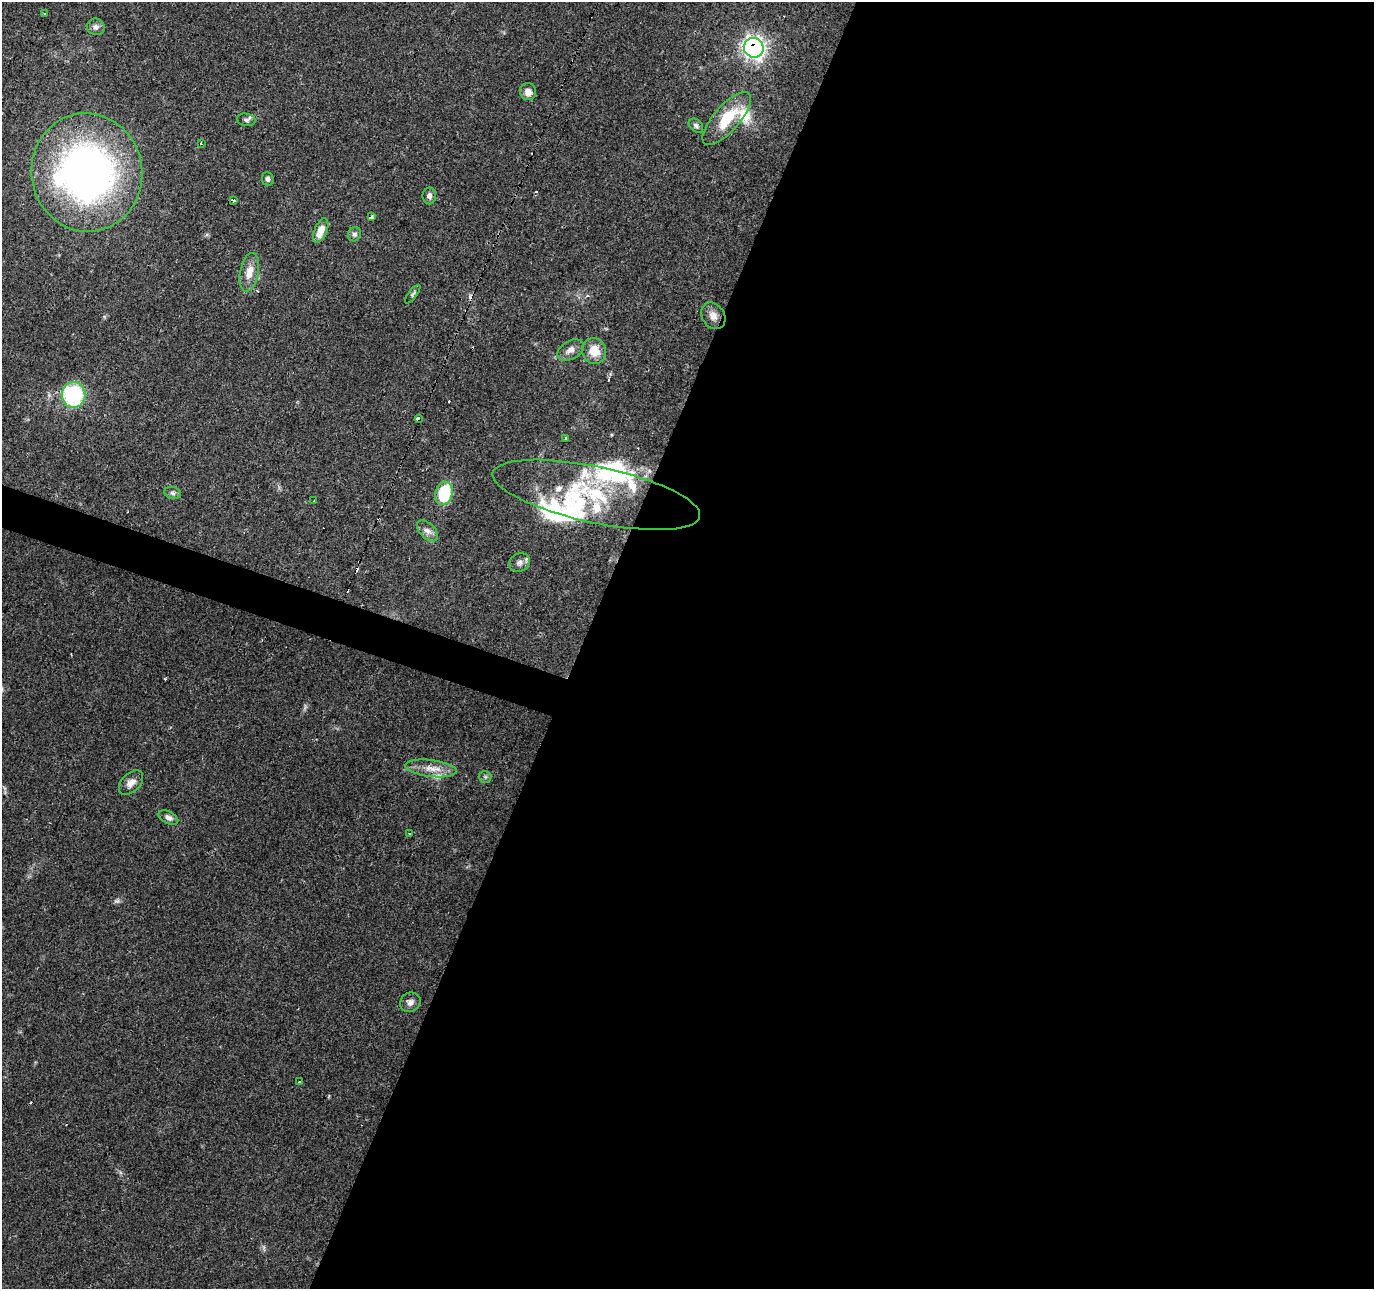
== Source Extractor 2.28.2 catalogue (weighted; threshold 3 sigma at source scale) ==
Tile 12 of 4 x 4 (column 4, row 3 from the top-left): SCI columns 4122-5493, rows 1564-2850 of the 5493 x 5634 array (HDU 1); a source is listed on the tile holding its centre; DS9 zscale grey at full resolution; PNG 1376 x 1291 px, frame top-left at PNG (2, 2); each listed source drawn as its Kron ellipse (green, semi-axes under 4 px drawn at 4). Shown black and unused: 59% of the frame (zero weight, under 2 of 3 exposures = <1% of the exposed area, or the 3 px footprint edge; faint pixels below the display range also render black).
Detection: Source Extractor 2.28.2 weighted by HDU 2 'WHT'; one run over the whole footprint, this tile lists its part. Background 0.0634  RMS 0.0049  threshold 0.022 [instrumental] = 3 sigma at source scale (4.5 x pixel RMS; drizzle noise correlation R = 1.50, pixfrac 1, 0.0396/0.0396 arcsec/px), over >= 5 px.
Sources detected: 58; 1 too faint to see at this stretch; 2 inside a brighter object's white glare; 10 cosmic-ray / hot-pixel residue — neither listed nor drawn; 9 inside a brighter listed object's ellipse — not listed separately; the other 36 listed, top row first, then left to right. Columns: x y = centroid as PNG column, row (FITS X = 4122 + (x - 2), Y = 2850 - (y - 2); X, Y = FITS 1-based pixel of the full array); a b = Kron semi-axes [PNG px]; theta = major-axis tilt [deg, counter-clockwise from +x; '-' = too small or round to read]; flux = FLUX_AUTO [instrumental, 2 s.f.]
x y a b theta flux
44 14 3 2 - 0.79
96 27 9 8 - 2.2
754 48 10 9 - 210
528 92 8 8 - 3.6
727 118 33 13 49 19
246 120 9 6 -10 1.5
696 126 8 6 -43 1.3
201 143 3 2 - 0.66
87 172 59 55 -81 210
268 179 7 6 - 1.5
429 196 8 7 - 1.9
233 200 3 3 - 3.2
371 217 4 3 - 3.8
321 231 13 6 67 6.1
354 234 7 6 - 1.4
249 272 20 9 79 6.3
413 294 11 3 52 0.94
713 316 14 11 -57 3.9
571 350 14 9 31 3.4
594 351 13 12 - 8.8
74 395 13 12 - 53
419 419 4 3 - 22
565 438 3 3 - 4.4
173 493 8 6 -17 1.3
444 493 12 8 74 26
596 495 106 28 -12 60
313 501 3 2 - 0.4
428 531 13 7 -45 2.8
520 563 10 9 - 2.4
431 768 26 8 -7 6.6
485 777 6 6 - 1
131 783 14 9 45 3.7
168 818 10 6 -28 2.2
410 834 3 3 - 1.6
410 1002 10 9 - 2.4
299 1082 3 2 - 0.6
Overlapping masked pixels (flux is a lower limit): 3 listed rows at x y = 754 48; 419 419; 596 495